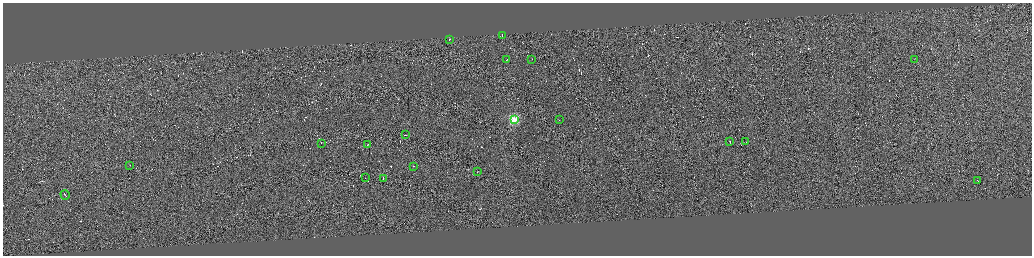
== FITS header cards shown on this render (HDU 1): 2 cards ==
NAXIS1  =                 4117
NAXIS2  =                 1013

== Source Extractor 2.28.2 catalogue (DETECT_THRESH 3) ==
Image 4117 x 1013 px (HDU 1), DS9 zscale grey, zoomed out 1/4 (1 PNG px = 4 x 4 image px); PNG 1034 x 258 px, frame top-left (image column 3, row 1010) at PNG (3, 3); each listed source drawn as its Kron ellipse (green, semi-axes under 4 px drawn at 4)
Background 0.0821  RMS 2.9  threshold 8.75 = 3 sigma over >= 5 px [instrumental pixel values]
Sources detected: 501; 482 cannot appear on this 1/4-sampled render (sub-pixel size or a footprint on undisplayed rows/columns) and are neither listed nor drawn; the other 19 listed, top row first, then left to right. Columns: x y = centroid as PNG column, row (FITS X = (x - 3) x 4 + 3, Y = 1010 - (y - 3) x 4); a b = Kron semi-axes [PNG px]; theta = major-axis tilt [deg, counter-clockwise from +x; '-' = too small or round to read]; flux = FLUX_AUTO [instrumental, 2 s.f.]
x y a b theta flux
502 35 2 1 - 3.2e+06
449 39 2 1 - 8.4e+03
914 59 3 1 - 1.2e+04
507 60 2 1 - 5.5e+03
532 60 3 1 - 8.4e+03
514 120 2 2 - 1.1e+05
559 120 2 1 - 6.3e+03
405 135 2 1 - 8.8e+03
746 141 2 1 - 1.2e+04
730 142 2 1 - 8.6e+03
322 143 2 1 - 7.9e+03
368 144 2 1 - 6.4e+03
130 165 2 1 - 6.3e+03
413 166 2 1 - 3.3e+03
477 172 2 1 - 8.4e+03
365 178 2 1 - 8.4e+03
383 178 3 1 - 8.7e+03
977 180 2 1 - 5.7e+03
65 195 5 1 - 1.8e+04
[482 sub-pixel or undisplayed-footprint detections neither listed nor drawn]